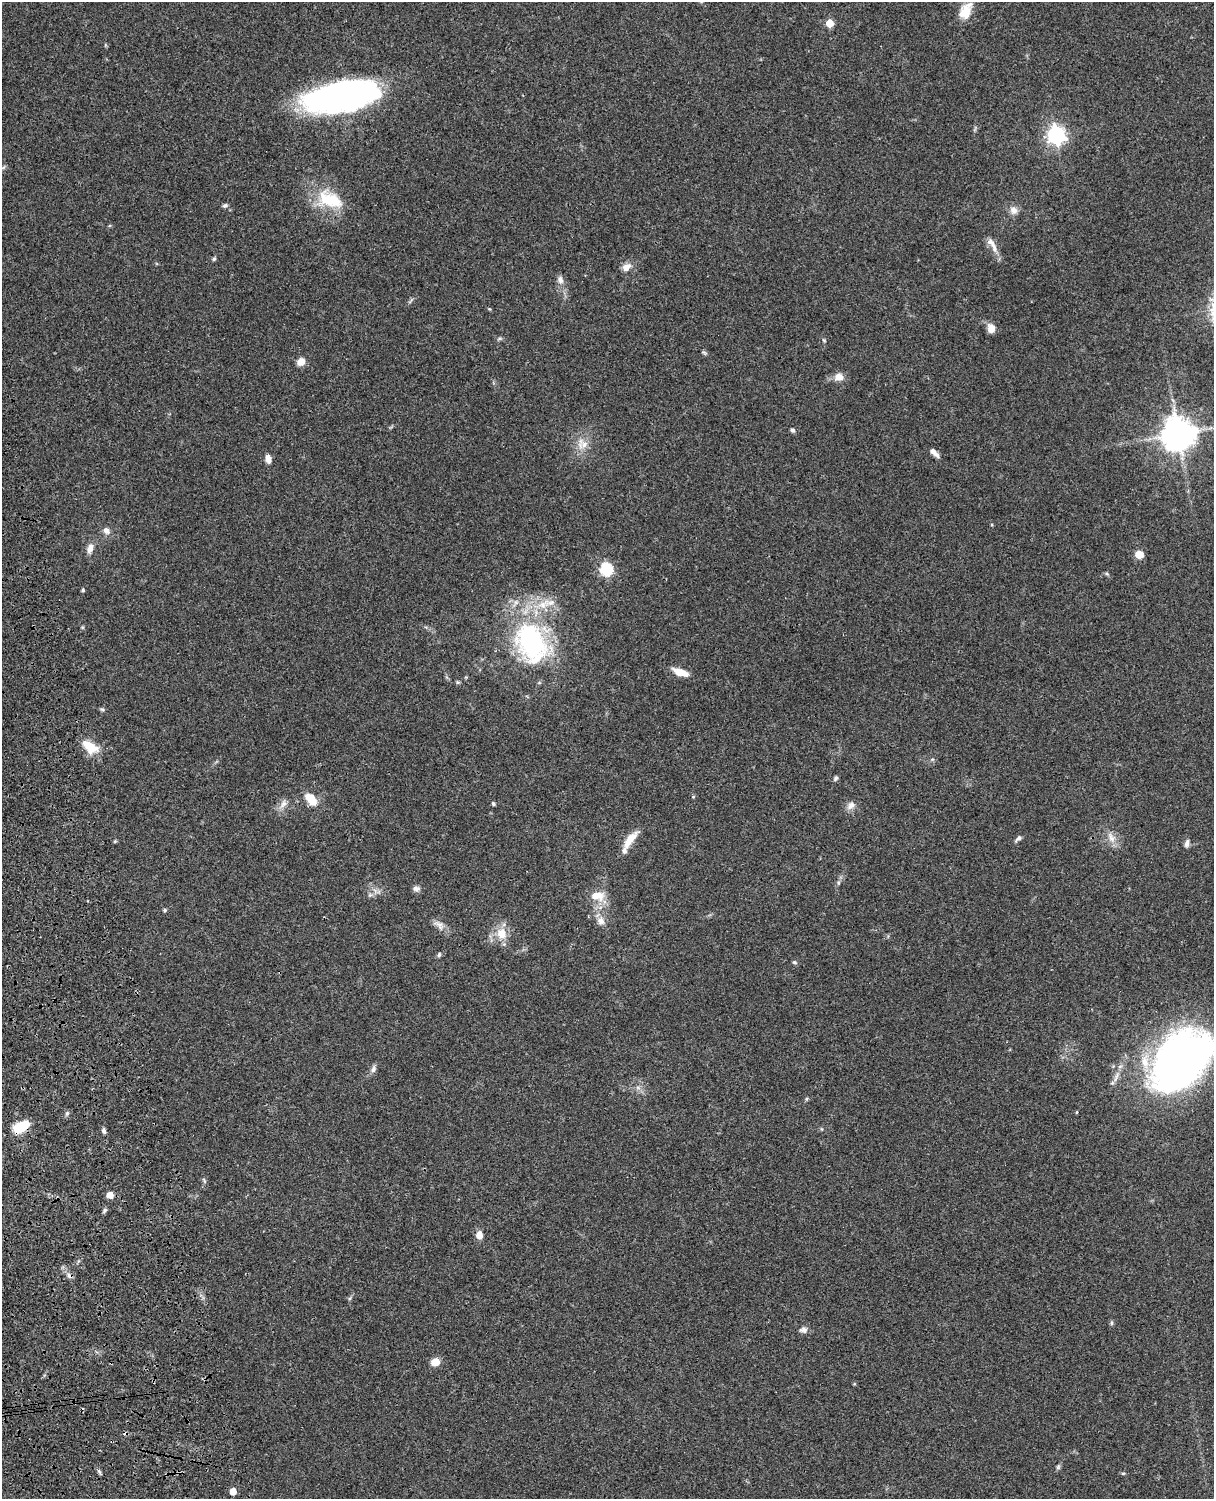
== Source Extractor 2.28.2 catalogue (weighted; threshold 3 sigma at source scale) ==
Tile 7 of 4 x 3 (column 3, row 2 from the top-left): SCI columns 2547-3758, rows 1772-3268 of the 5090 x 4927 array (HDU 1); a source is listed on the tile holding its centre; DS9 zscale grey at full resolution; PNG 1216 x 1501 px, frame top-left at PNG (2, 2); no overlay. Shown black and unused: <1% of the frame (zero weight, under 3 of 4 exposures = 6% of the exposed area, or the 3 px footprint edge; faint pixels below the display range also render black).
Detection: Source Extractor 2.28.2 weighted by HDU 2 'WHT'; one run over the whole footprint, this tile lists its part. Background 0.0822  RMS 0.006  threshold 0.0272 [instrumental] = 3 sigma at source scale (4.5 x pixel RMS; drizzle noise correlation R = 1.50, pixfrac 1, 0.05/0.05 arcsec/px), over >= 5 px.
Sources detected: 79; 1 inside a brighter object's white glare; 1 cosmic-ray / hot-pixel residue — not listed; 5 inside a brighter listed object's ellipse — not listed separately; the other 72 listed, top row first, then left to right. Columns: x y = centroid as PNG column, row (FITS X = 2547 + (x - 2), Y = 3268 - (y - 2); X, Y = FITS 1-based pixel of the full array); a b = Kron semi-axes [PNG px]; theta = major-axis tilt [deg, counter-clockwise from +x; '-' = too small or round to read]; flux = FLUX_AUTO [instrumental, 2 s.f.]
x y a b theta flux
965 11 24 14 61 10
830 23 5 5 - 16
342 95 68 28 12 210
1056 135 7 7 - 250
330 200 37 20 -24 25
225 205 7 5 24 1.2
1014 210 11 10 - 3.8
991 242 16 8 -50 4.2
214 259 6 5 - 0.97
626 267 12 9 40 4.3
560 280 12 7 -75 2.9
490 309 5 3 - 0.54
991 328 9 7 90 6.3
499 339 6 4 19 0.9
824 340 6 3 -19 0.63
301 362 9 7 42 4.9
839 377 11 10 - 5.1
792 430 5 5 - 1.3
1178 434 10 10 - 1000
584 444 13 11 46 6
934 452 12 5 -45 3.4
268 459 9 6 -75 3.6
106 531 8 7 - 3.2
90 548 13 7 72 4
1139 554 8 7 - 6.2
606 569 6 6 - 73
1107 574 5 4 - 0.84
83 590 4 4 - 1
530 641 54 40 -65 94
680 672 19 7 -19 8.2
457 682 6 4 -71 0.76
102 709 5 5 - 0.94
90 747 19 11 -33 13
836 778 7 5 56 1.2
693 797 5 4 - 0.61
311 799 17 10 -51 9.4
283 804 13 7 56 3.5
493 804 5 4 - 1
851 806 13 9 42 3.4
1111 837 16 7 -62 4.8
1018 838 9 5 38 1.6
630 840 26 9 53 8.9
115 841 5 4 - 0.65
1187 843 11 6 78 2.2
416 889 10 7 0 2.1
370 895 7 5 43 1.5
597 896 20 12 0 9.2
165 910 5 4 - 0.91
601 921 12 10 -70 4.2
439 925 18 10 -40 4.2
502 933 17 15 -72 10
439 955 6 5 - 1.2
794 962 6 5 - 0.93
1181 1060 58 36 46 370
373 1069 10 7 68 2.2
638 1088 7 4 -19 1.4
806 1099 5 4 - 0.76
67 1113 6 4 46 1.1
21 1126 16 9 28 20
104 1131 7 5 -64 1.5
204 1181 9 4 -68 1.1
110 1195 8 7 - 3.9
105 1210 7 5 73 1.1
479 1235 8 7 - 4.8
70 1276 9 6 -41 2.2
1112 1323 5 5 - 1
803 1330 11 8 -3 2.4
435 1362 8 7 - 7.4
1058 1467 6 6 - 1
99 1471 8 4 -54 1.2
1123 1473 5 3 - 0.7
233 1491 5 5 - 9.4
Overlapping masked pixels (flux is a lower limit): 2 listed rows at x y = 21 1126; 70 1276
Isophote crosses this tile's border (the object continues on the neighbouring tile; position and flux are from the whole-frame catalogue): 1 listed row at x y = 1181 1060